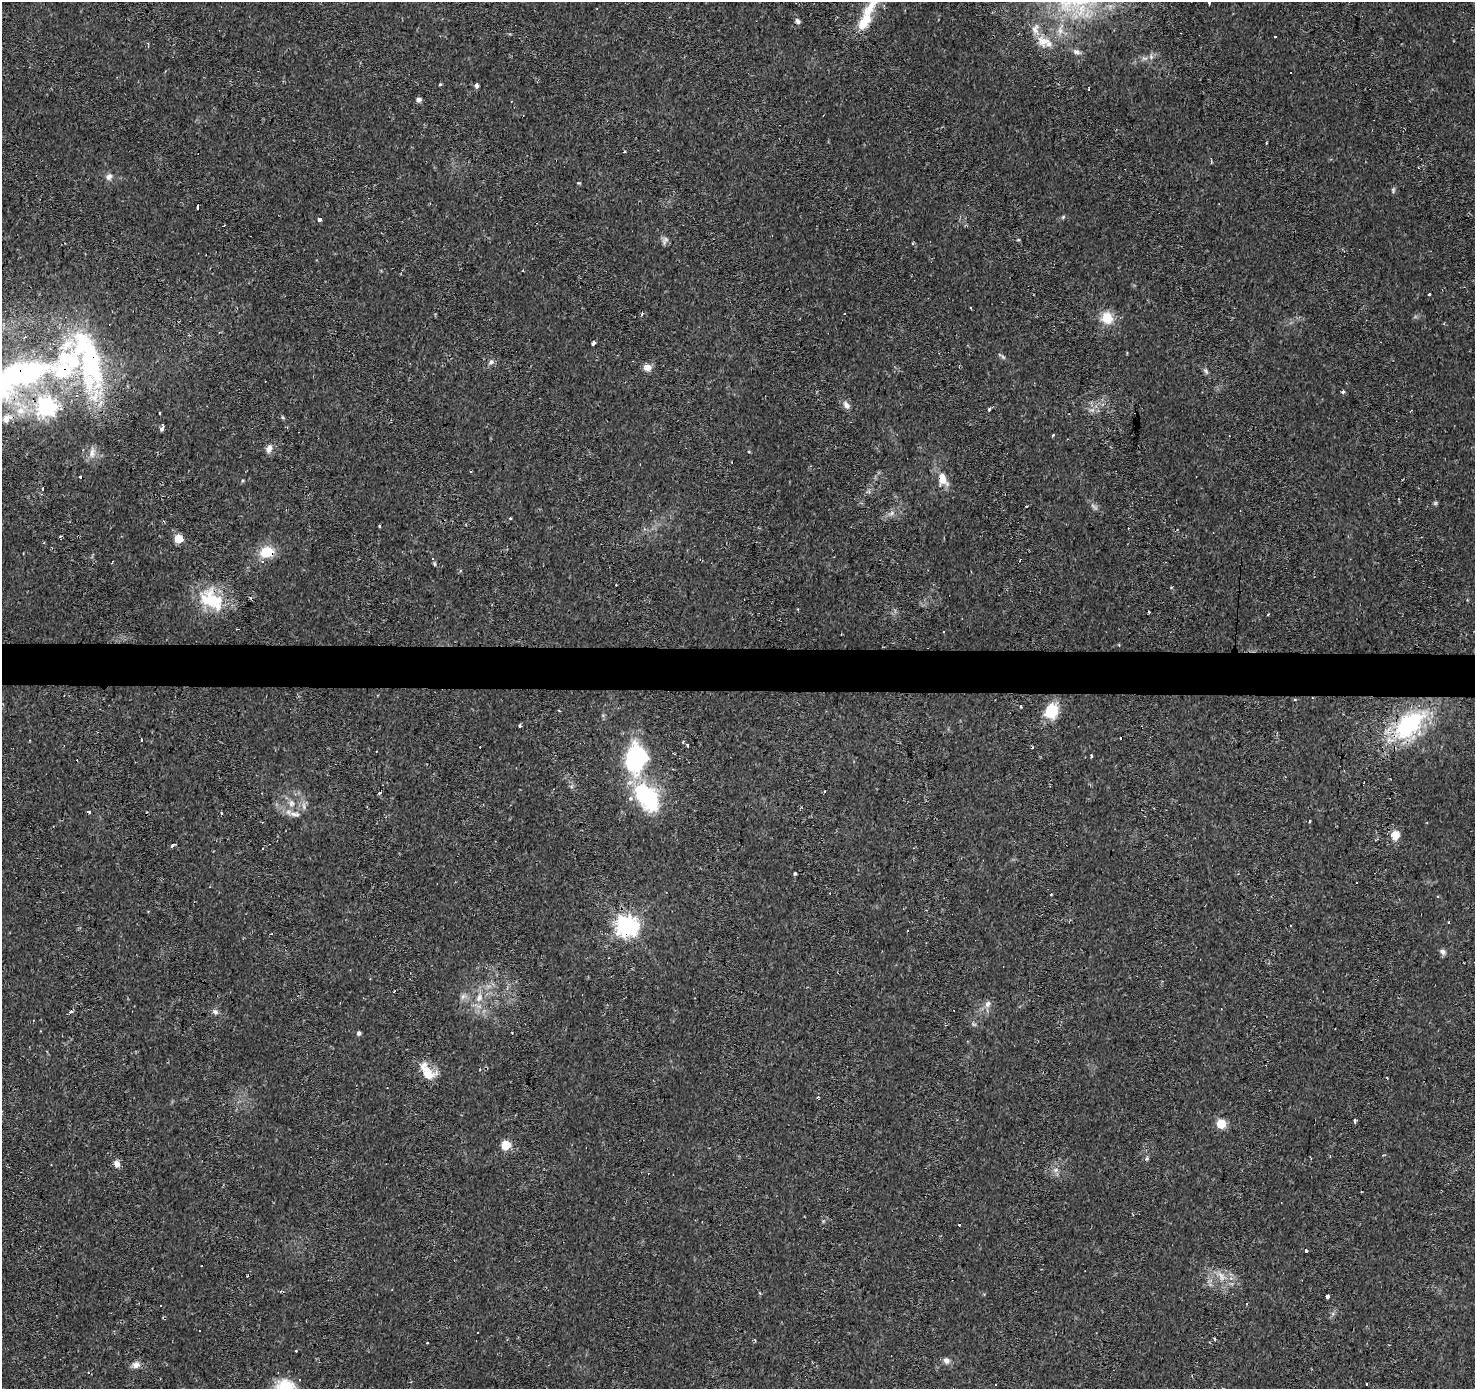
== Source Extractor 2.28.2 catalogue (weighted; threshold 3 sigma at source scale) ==
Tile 5 of 3 x 3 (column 2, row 2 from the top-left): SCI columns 1473-2945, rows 1614-3000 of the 4422 x 4663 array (HDU 1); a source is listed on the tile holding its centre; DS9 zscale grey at full resolution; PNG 1477 x 1391 px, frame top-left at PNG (2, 2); no overlay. Shown black and unused: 3% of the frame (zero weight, under 2 of 3 exposures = <1% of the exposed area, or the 3 px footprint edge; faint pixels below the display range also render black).
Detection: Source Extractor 2.28.2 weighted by HDU 2 'WHT'; one run over the whole footprint, this tile lists its part. Background 0.0434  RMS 0.0035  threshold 0.0159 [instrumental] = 3 sigma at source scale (4.5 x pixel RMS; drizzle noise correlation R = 1.50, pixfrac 1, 0.0396/0.0396 arcsec/px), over >= 5 px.
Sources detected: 145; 2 too faint to see at this stretch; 4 inside a brighter object's white glare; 27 cosmic-ray / hot-pixel residue — not listed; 8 inside a brighter listed object's ellipse — not listed separately; the other 104 listed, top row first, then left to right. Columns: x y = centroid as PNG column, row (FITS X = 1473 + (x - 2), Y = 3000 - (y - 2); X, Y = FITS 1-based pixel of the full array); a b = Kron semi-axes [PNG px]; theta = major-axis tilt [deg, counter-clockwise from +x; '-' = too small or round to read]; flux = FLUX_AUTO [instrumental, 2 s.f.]
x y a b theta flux
1209 3 3 3 - 1.8
870 8 58 13 57 16
798 21 7 5 -49 0.9
1060 30 11 6 -75 1.9
1044 41 20 14 -20 5.6
1076 52 9 7 -19 1.3
1151 57 7 5 -79 0.9
1291 73 3 3 - 0.73
440 84 3 3 - 0.65
477 85 4 3 - 1.6
1089 88 4 2 - 0.73
419 99 5 4 - 1.5
624 152 4 3 - 0.32
109 177 9 8 - 1.5
198 207 4 3 - 1.8
1063 217 7 4 46 0.51
320 220 4 4 - 1.4
224 225 3 2 - 0.26
665 240 11 6 60 1.2
913 243 4 3 - 0.44
1429 294 4 2 - 0.33
642 314 3 3 - 1.2
1107 318 16 13 -70 6.1
593 343 4 3 - 2.6
1003 357 6 5 - 0.65
72 358 120 51 33 97
491 362 7 5 50 1
647 367 11 9 -8 2.1
1206 371 7 4 -46 0.74
1343 392 3 3 - 1.8
846 405 11 7 -51 1.7
46 407 8 7 - 110
989 409 3 3 - 1.3
160 413 3 3 - 1
283 417 6 4 -60 0.45
162 428 6 3 69 1.1
1053 435 4 3 - 0.37
269 449 11 8 62 2
92 453 14 7 81 2.2
942 479 15 10 -68 5.2
43 489 3 3 - 1.1
1435 503 6 4 -17 0.48
891 513 8 6 22 1.2
510 518 3 3 - 0.46
379 526 3 3 - 0.6
60 537 3 3 - 0.65
179 538 5 5 - 12
267 552 16 12 9 8.1
433 559 3 3 - 0.91
112 563 3 2 - 0.34
434 564 5 4 - 0.46
211 600 37 22 -39 16
1149 612 3 2 - 0.36
1268 614 3 2 - 0.51
1295 699 3 3 - 0.5
1021 706 3 3 - 0.9
1051 711 19 15 68 8.8
1409 724 48 28 42 35
520 726 3 3 - 1.1
141 739 2 2 - 0.4
683 742 3 3 - 0.5
688 746 3 3 - 0.72
1032 747 3 2 - 0.4
1091 756 4 2 - 0.67
635 757 30 17 84 40
825 791 3 3 - 0.8
379 793 4 2 - 0.48
648 796 37 28 -43 27
291 803 10 8 -84 2
304 806 11 4 -85 1.2
89 812 3 3 - 3.3
294 814 13 6 -9 1.9
1309 821 3 2 - 0.61
1395 835 11 10 - 3.9
173 845 4 3 - 1.9
795 873 3 3 - 0.59
1051 894 3 3 - 0.32
627 926 8 7 - 220
1442 951 8 6 -40 1.3
394 991 3 2 - 0.39
463 996 8 5 59 1.1
479 998 13 9 71 3.4
988 1004 9 7 56 1.7
215 1012 8 6 -20 1.1
359 1033 5 4 - 0.89
428 1073 22 15 -33 6.1
1355 1121 4 3 - 1.9
1221 1124 5 5 - 17
505 1145 6 5 - 18
1146 1159 7 4 57 0.6
116 1163 9 7 -89 2
1056 1170 7 6 - 1.1
959 1224 3 3 - 1.3
1221 1276 15 8 -61 3
1328 1296 4 3 - 2.1
1247 1303 3 2 - 0.7
161 1305 3 2 - 0.5
478 1332 3 3 - 0.75
1215 1339 4 3 - 0.44
427 1343 3 2 - 0.41
296 1351 2 2 - 0.33
946 1360 8 8 - 1.6
136 1365 11 8 15 2
1366 1385 3 3 - 6.2
Overlapping masked pixels (flux is a lower limit): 5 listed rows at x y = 72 358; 942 479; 267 552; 211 600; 1409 724
Isophote crosses this tile's border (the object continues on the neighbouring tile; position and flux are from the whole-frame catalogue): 2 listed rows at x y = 1209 3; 870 8